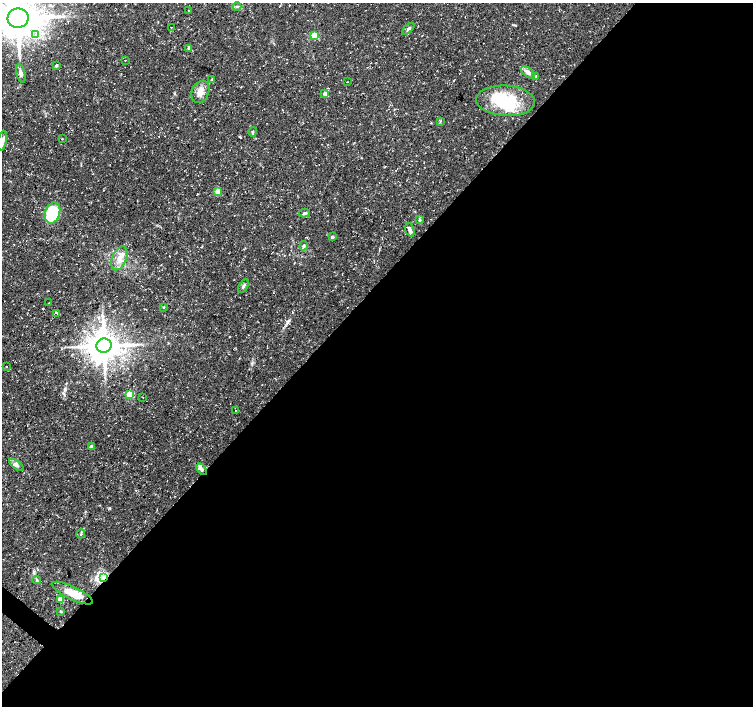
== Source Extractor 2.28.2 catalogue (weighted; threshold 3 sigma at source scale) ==
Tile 12 of 4 x 4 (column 4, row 3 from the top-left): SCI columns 4507-6008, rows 1577-2983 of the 6017 x 6032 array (HDU 1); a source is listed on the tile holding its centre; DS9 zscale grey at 2 x 2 block average (1 PNG px = mean of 2 x 2 image px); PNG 755 x 708 px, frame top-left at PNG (2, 3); each listed source drawn as its Kron ellipse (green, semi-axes under 4 px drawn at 4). Shown black and unused: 59% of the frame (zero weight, under 3 of 4 exposures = <1% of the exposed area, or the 3 px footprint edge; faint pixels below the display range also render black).
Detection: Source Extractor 2.28.2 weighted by HDU 2 'WHT'; one run over the whole footprint, this tile lists its part. Background 0.0319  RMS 0.0029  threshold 0.013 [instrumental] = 3 sigma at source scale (4.5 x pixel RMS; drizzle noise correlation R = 1.50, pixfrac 1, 0.0396/0.0396 arcsec/px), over >= 5 px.
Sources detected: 53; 2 inside a brighter object's white glare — neither listed nor drawn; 3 inside a brighter listed object's ellipse — not listed separately; the other 48 listed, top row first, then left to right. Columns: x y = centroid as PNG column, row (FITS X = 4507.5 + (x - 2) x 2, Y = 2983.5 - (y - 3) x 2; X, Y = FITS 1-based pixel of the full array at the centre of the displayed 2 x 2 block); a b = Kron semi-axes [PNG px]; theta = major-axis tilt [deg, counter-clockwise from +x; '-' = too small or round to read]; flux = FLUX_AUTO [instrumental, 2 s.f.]
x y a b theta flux
237 6 4 2 - 0.8
188 10 2 2 - 0.28
18 18 10 9 - 2300
171 27 2 2 - 0.47
408 29 7 3 45 1.5
36 34 3 3 - 1.8
314 36 3 3 - 27
188 48 3 3 - 0.67
125 60 2 2 - 0.84
56 65 2 2 - 1.3
528 72 8 4 -36 3.9
21 73 10 4 -75 2.2
536 76 4 2 - 0.62
212 80 3 3 - 2
347 82 2 2 - 0.25
200 92 11 8 67 5.6
325 94 3 3 - 4.4
506 101 29 15 -3 35
440 121 3 3 - 0.59
253 132 5 2 - 0.63
62 139 2 2 - 0.32
2 141 10 4 79 2.9
218 191 3 3 - 12
53 213 11 7 72 37
304 213 5 3 - 1.2
419 220 4 3 - 0.75
410 230 7 3 -71 3
332 237 3 3 - 1.9
304 246 5 4 - 1.3
119 258 12 7 67 6.5
243 286 7 3 59 1.5
49 303 2 2 - 0.35
164 307 3 2 - 0.65
57 313 2 2 - 170
104 346 7 7 - 1400
7 367 2 2 - 2.6
130 394 3 3 - 26
143 397 2 2 - 0.39
235 410 2 2 - 0.22
91 447 3 2 - 4.2
17 465 8 4 -37 2.1
202 469 7 4 -56 1.8
81 534 4 3 - 0.93
103 577 3 3 - 82
37 580 4 3 - 0.78
72 593 22 6 -26 13
60 600 3 3 - 15
61 612 3 3 - 0.62
Overlapping masked pixels (flux is a lower limit): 1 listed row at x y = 103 577
Isophote crosses this tile's border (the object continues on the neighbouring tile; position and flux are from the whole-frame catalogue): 2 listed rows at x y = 18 18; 2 141
Diffuse or blended objects may show on this block-average render without a row.